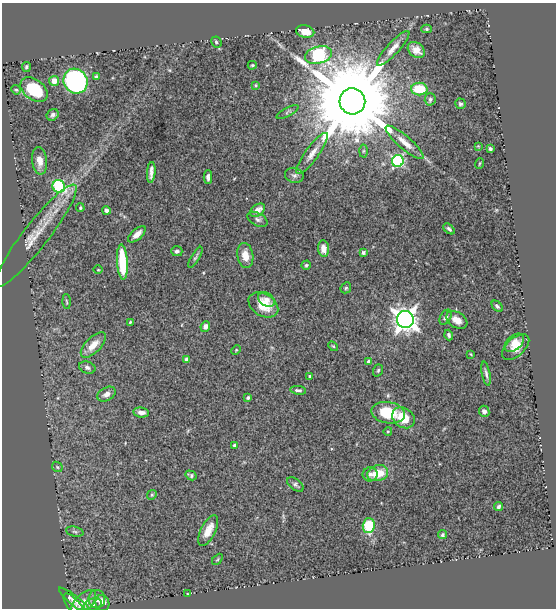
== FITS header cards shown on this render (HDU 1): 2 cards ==
NAXIS1  =                  554
NAXIS2  =                  606

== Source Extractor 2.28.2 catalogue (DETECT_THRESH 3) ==
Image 554 x 606 px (HDU 1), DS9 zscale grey, 1 PNG px = 1 image px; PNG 558 x 610 px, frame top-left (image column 1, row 606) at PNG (2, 3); each listed source drawn as its Kron ellipse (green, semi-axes under 4 px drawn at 4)
Background 0.572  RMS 0.02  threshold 0.0601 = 3 sigma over >= 5 px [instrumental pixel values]
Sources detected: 98; all 98 listed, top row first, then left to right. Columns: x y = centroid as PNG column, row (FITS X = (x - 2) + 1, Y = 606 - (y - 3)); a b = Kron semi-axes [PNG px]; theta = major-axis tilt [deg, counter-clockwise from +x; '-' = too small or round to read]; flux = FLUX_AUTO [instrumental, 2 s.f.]
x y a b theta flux
426 29 5 4 - 2.2
305 32 9 6 -13 15
216 42 6 5 - 2.8
393 48 23 6 47 11
416 50 9 7 -38 10
318 55 14 8 15 220
252 65 4 3 - 1.6
26 67 5 4 - 2.5
96 77 3 3 - 3
54 81 5 5 - 13
75 81 13 11 -54 300
256 85 4 3 - 1.3
419 89 8 6 -1 39
16 90 5 4 - 1.8
34 90 15 10 -36 56
430 99 6 5 - 2.4
352 101 13 13 - 35000
460 104 5 5 - 2.3
288 112 12 4 28 2.7
53 115 6 5 - 3.9
405 142 24 6 -40 14
478 146 3 3 - 1
490 149 4 3 - 3
363 151 6 4 88 1.9
312 153 25 6 54 14
39 161 14 7 -83 12
398 161 6 6 - 170
479 163 5 2 - 1.1
151 172 10 3 86 5.8
294 175 9 7 -16 4.8
208 177 6 3 90 3.9
59 186 6 6 - 140
80 208 4 4 - 2
106 210 4 4 - 4.3
258 210 8 5 34 9.3
257 219 11 6 -28 4.7
449 229 6 4 -42 2.8
137 234 11 5 42 9.6
36 235 64 12 52 38
323 249 8 5 -83 13
177 251 6 5 - 3.5
363 252 4 3 - 2.6
245 255 12 8 -80 16
195 257 12 3 59 2.7
122 262 17 5 -86 69
306 265 5 4 - 1.9
98 270 5 3 - 1.1
346 288 6 5 - 2.1
266 299 9 6 -37 8.2
67 302 7 3 -88 1.6
263 305 16 11 -31 28
497 306 6 4 -45 3.1
446 317 8 5 59 4.5
405 320 8 8 - 1200
457 320 11 7 -32 12
130 322 3 3 - 1.4
205 326 5 4 - 6.6
449 335 5 4 - 2.8
514 343 11 7 40 11
93 345 16 7 46 18
333 346 6 3 -44 1.5
516 347 16 9 42 17
236 350 5 3 - 1.4
471 354 4 3 - 1.3
187 359 4 4 - 5
369 362 4 4 - 5.4
87 367 8 6 -20 3.9
378 370 6 4 72 2.4
486 374 12 4 -78 3.8
309 376 3 3 - 2.1
298 390 8 4 -8 3.2
106 394 10 6 29 6.4
248 398 4 4 - 2.7
484 411 5 5 - 5.3
141 412 8 5 -8 6.6
388 413 17 10 -10 47
403 418 12 9 -36 29
388 431 4 3 - 1.1
234 445 3 3 - 2.7
57 467 6 4 -47 2
378 473 10 8 16 28
370 474 7 7 - 5.2
191 475 6 4 -31 2.4
295 484 9 5 -36 3.3
152 495 5 4 - 1.6
498 506 4 4 - 2.8
369 526 7 6 - 60
208 530 17 7 63 17
75 532 9 5 -14 3
442 535 4 4 - 2.5
217 559 6 4 45 1.7
188 593 3 2 - 0.81
97 599 9 8 - 7.2
75 601 20 5 -39 8
84 603 16 8 46 14
102 603 8 7 - 9.8
93 605 9 6 19 4.1
74 606 15 6 -51 5.5
At the frame edge (FLAGS 8, measured only in part): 1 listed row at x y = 74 606